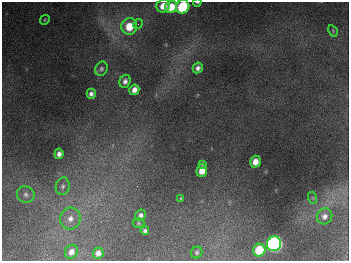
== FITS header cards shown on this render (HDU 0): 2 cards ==
NAXIS1  =                  347
NAXIS2  =                  259

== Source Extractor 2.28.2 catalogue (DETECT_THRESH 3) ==
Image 347 x 259 px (HDU 0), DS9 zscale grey, 1 PNG px = 1 image px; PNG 351 x 263 px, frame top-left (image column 1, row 259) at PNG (2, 2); each listed source drawn as its Kron ellipse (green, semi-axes under 4 px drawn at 4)
Background 677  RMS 50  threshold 150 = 3 sigma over >= 5 px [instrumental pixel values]
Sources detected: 31; all 31 listed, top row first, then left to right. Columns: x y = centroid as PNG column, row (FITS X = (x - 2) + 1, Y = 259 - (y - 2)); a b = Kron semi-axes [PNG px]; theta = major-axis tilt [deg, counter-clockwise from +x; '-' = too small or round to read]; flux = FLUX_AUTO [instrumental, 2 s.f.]
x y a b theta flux
197 2 4 2 - 3.6e+03
163 6 7 6 - 4.3e+04
171 7 6 5 - 6.4e+04
183 7 7 6 - 2.6e+05
45 20 5 4 - 4.0e+03
138 24 5 4 - 6.0e+03
129 26 8 7 - 8.4e+04
333 31 6 4 -59 3.8e+03
198 68 5 4 - 1.2e+04
101 69 7 6 - 8.4e+03
125 81 7 5 72 1.3e+04
134 90 5 5 - 2.2e+04
91 94 5 4 - 1.2e+04
59 154 5 4 - 1.5e+04
255 162 6 5 - 3.4e+04
202 164 4 3 - 4.8e+03
202 171 6 5 - 3.8e+04
63 186 9 7 79 1.2e+04
26 194 9 8 - 1.4e+04
181 198 4 3 - 3.9e+03
313 198 6 4 -72 4.4e+03
140 215 6 5 - 1.3e+04
325 216 8 7 - 1.6e+04
70 218 11 10 - 2.9e+04
139 223 6 4 0 4.7e+03
145 231 4 4 - 8.8e+03
274 244 7 7 - 1.1e+06
259 250 6 6 - 1.2e+05
71 252 7 6 - 2.1e+04
197 252 6 5 - 6.1e+03
98 253 5 5 - 2.1e+04
At the frame edge (FLAGS 8, measured only in part): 2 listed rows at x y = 197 2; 183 7